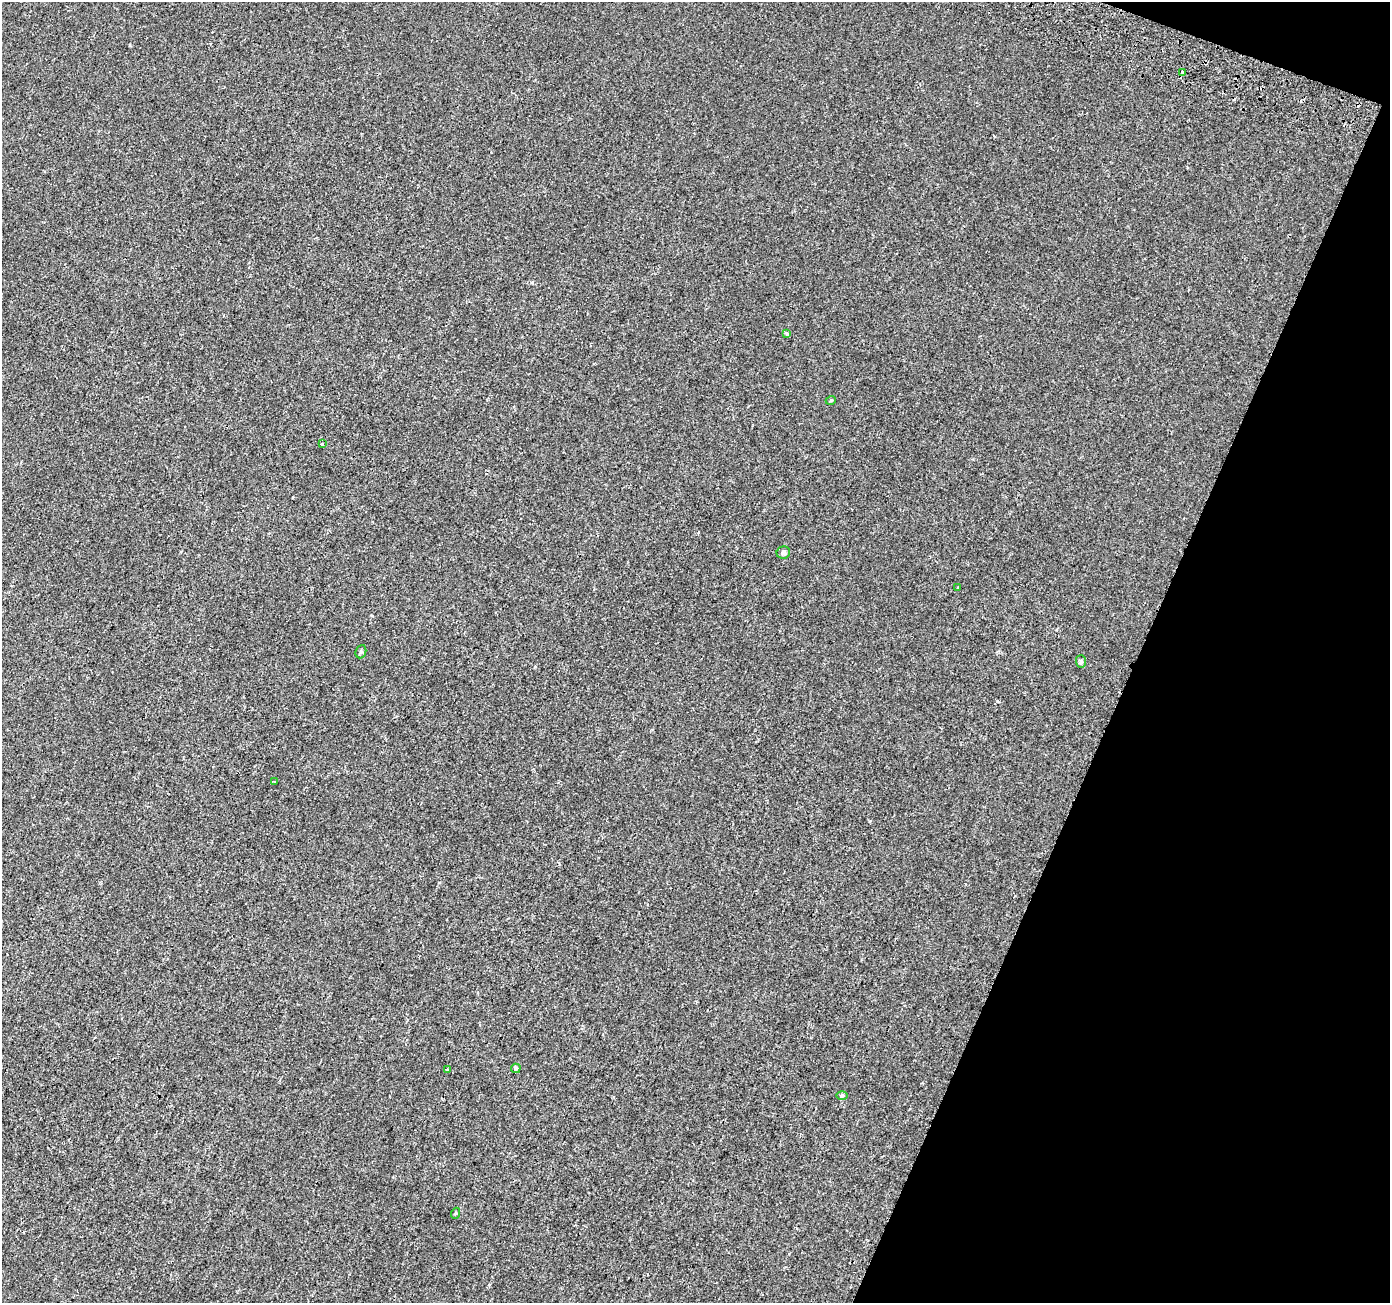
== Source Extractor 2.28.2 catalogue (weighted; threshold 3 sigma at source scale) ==
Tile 8 of 4 x 4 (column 4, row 2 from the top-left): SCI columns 4193-5580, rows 2869-4169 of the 5613 x 5800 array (HDU 1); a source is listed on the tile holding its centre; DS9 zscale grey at full resolution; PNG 1392 x 1305 px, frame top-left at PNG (2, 2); each listed source drawn as its Kron ellipse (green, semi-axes under 4 px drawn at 4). Shown black and unused: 19% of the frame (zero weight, under 2 of 3 exposures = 3% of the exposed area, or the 3 px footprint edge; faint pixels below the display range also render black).
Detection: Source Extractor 2.28.2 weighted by HDU 2 'WHT'; one run over the whole footprint, this tile lists its part. Background 5.47e-04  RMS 0.0039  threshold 0.0177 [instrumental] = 3 sigma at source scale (4.5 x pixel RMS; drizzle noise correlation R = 1.50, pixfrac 1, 0.0396/0.0396 arcsec/px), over >= 5 px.
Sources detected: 14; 1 cosmic-ray / hot-pixel residue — neither listed nor drawn; the other 13 listed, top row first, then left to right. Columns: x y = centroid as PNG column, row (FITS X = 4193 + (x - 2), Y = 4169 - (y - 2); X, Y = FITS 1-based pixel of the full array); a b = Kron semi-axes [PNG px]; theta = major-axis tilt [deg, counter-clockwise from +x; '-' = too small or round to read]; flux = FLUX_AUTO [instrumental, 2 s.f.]
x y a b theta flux
1183 72 3 3 - 0.4
787 333 3 3 - 1.2
831 400 5 3 - 0.29
322 444 2 2 - 0.3
783 553 7 6 - 0.93
957 588 2 2 - 0.32
361 652 7 5 68 0.6
1081 661 6 5 - 0.69
274 781 4 2 - 0.36
516 1068 5 4 - 0.78
447 1069 4 3 - 0.45
842 1095 6 4 1 0.53
456 1213 5 3 - 0.42